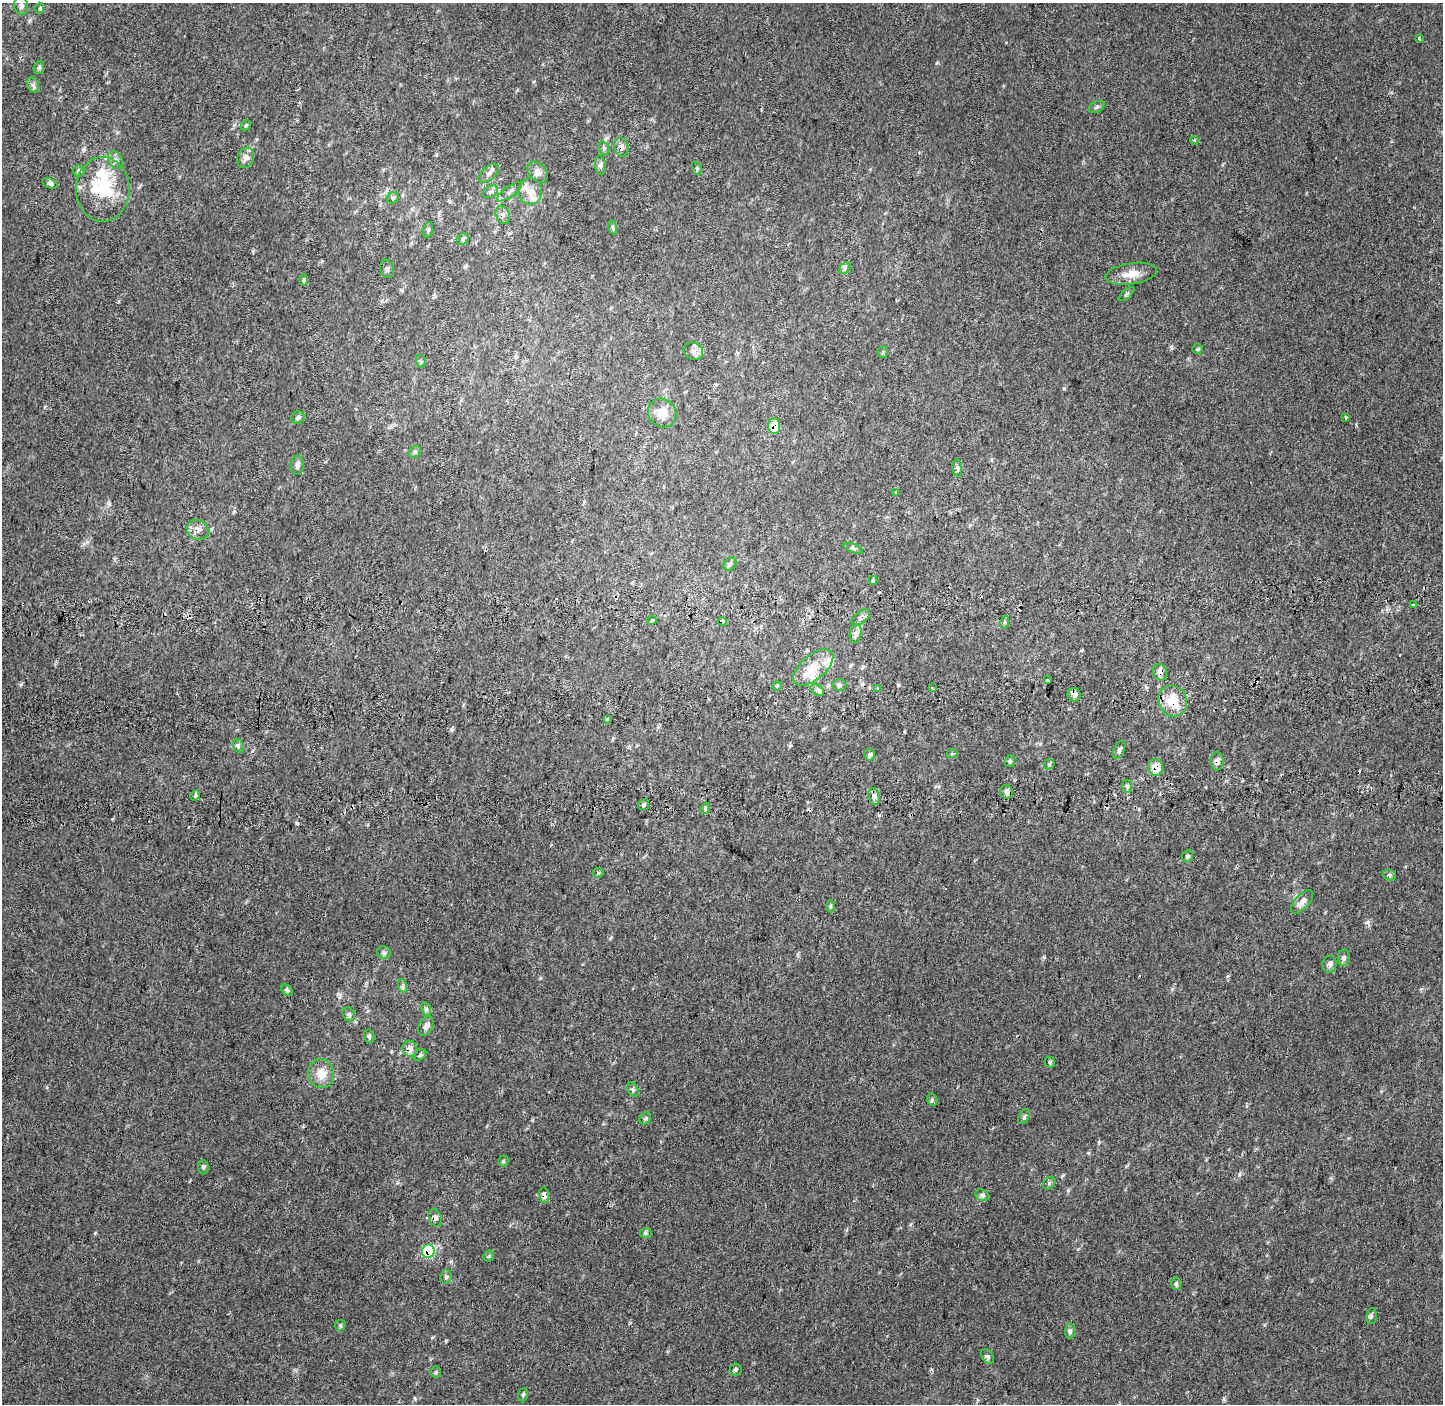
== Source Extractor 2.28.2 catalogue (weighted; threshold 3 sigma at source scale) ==
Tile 5 of 3 x 3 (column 2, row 2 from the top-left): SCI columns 1484-2924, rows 1685-3086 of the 4398 x 4771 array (HDU 1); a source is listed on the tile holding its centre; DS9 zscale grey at full resolution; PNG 1445 x 1406 px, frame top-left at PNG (2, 3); each listed source drawn as its Kron ellipse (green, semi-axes under 4 px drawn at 4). Shown black and unused: <1% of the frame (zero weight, under 2 of 3 exposures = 6% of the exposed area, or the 3 px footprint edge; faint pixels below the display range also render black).
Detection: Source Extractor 2.28.2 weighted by HDU 2 'WHT'; one run over the whole footprint, this tile lists its part. Background 0.009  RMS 0.0058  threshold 0.026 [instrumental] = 3 sigma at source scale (4.5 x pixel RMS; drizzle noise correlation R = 1.50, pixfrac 1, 0.0396/0.0396 arcsec/px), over >= 5 px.
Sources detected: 141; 14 cosmic-ray / hot-pixel residue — neither listed nor drawn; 8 inside a brighter listed object's ellipse — not listed separately; the other 119 listed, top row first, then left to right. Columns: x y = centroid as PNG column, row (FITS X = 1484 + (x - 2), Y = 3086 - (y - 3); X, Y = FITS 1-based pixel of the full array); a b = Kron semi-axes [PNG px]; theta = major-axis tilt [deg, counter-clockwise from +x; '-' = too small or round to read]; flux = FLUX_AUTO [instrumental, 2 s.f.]
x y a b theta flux
21 6 9 7 -80 2
40 8 5 3 - 0.61
1419 38 4 3 - 1.1
39 68 6 5 - 1.1
33 85 8 5 -62 1.6
1096 107 8 5 28 1.2
246 125 6 4 44 0.7
1194 141 4 3 - 0.61
621 147 9 7 -77 2.5
604 148 7 5 -71 1.1
246 158 10 8 69 3.9
115 160 9 6 -62 2.1
600 165 9 5 -85 1.7
697 168 7 4 -64 0.94
79 171 5 5 - 1.1
538 172 12 8 -48 3.6
489 173 12 6 41 2.6
50 183 8 5 -18 1.7
103 189 32 27 89 36
530 191 13 12 - 5.8
490 192 8 5 28 1.4
509 192 15 5 35 2.3
393 198 6 5 - 1.1
503 215 9 6 -70 2.1
613 228 7 3 -71 0.9
428 230 8 4 74 1.1
463 239 6 5 - 1.1
845 268 6 5 - 1.3
387 269 9 6 -76 1.4
1131 274 26 10 9 7.7
304 280 6 4 88 0.68
1126 294 10 3 40 0.79
1197 349 5 4 - 0.74
693 351 10 8 -25 2.9
883 352 5 5 - 0.82
421 361 6 5 - 0.96
662 413 15 13 -48 8.8
298 417 7 6 - 1.4
1346 418 3 2 - 0.85
774 426 8 6 -86 8.8
415 452 6 5 - 1.1
297 465 9 6 -88 1.9
957 468 8 5 -84 1.4
895 492 3 3 - 3.1
198 530 11 9 -32 3.6
853 548 10 3 -20 1.1
730 564 7 5 47 1.4
873 580 4 3 - 0.9
1413 604 3 3 - 3.4
861 617 11 6 39 2.4
652 620 4 4 - 0.85
722 621 4 3 - 2.7
1005 622 6 4 71 0.82
856 634 9 5 79 2
813 668 24 12 40 11
1160 672 8 6 -64 3.9
1047 680 3 3 - 1.4
839 685 7 6 - 1.6
777 686 4 4 - 0.76
932 688 3 3 - 2.8
877 689 3 3 - 0.92
817 690 7 5 -30 1.6
1074 695 7 6 - 2.5
1172 701 16 14 -71 13
607 719 4 4 - 0.56
238 746 7 5 -69 1.3
1119 750 9 5 66 1.4
952 754 6 3 18 0.58
870 755 6 5 - 1.3
1010 761 6 5 - 0.96
1217 761 9 6 -90 2.4
1049 764 6 4 46 0.83
1156 767 8 7 - 7.1
1127 786 6 5 - 1.3
1007 792 7 6 - 3
195 795 5 4 - 1
874 796 8 6 -80 2.3
644 805 6 5 - 1.1
705 808 6 4 71 0.95
1187 856 6 5 - 1.2
598 873 5 5 - 0.79
1389 875 6 5 - 1.3
1302 902 14 7 47 3.7
830 906 6 4 89 0.85
384 952 7 6 - 1.6
1344 958 8 6 88 1.6
1329 964 8 7 - 2.3
403 986 7 4 -72 1.2
287 990 6 4 -45 1.4
426 1009 7 4 -72 1.2
349 1014 7 6 - 1.5
426 1026 10 7 64 2.4
369 1036 7 5 -75 1.3
410 1049 8 7 - 4.3
420 1055 7 5 38 1.3
1050 1062 5 5 - 0.81
321 1074 14 12 -79 8.3
633 1090 7 5 -64 1.3
932 1100 6 4 -79 0.94
1024 1117 8 5 62 1.2
645 1118 6 5 - 1
503 1161 5 5 - 0.8
203 1167 7 5 -89 1.2
1049 1183 7 5 46 1
544 1195 8 5 -78 2.4
982 1195 7 5 -30 1.6
435 1218 9 6 -72 2.1
646 1233 6 5 - 1
428 1251 6 6 - 27
489 1256 6 4 45 0.82
446 1277 6 5 - 1.1
1176 1284 6 5 - 1.2
1371 1316 8 5 82 1.2
340 1325 6 5 - 0.92
1070 1331 7 5 88 1.5
988 1357 8 5 -56 1.5
736 1369 6 6 - 1
436 1372 5 5 - 0.83
523 1395 7 5 72 1.1
Overlapping masked pixels (flux is a lower limit): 15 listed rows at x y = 621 147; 115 160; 103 189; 774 426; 198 530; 861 617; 722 621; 1160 672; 1172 701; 1217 761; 1156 767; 410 1049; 544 1195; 435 1218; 428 1251
Unlisted compact peaks at least as high as the median listed source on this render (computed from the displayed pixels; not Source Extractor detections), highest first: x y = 1367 922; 1068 1190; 1099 1142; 95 1233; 1171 348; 1044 957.